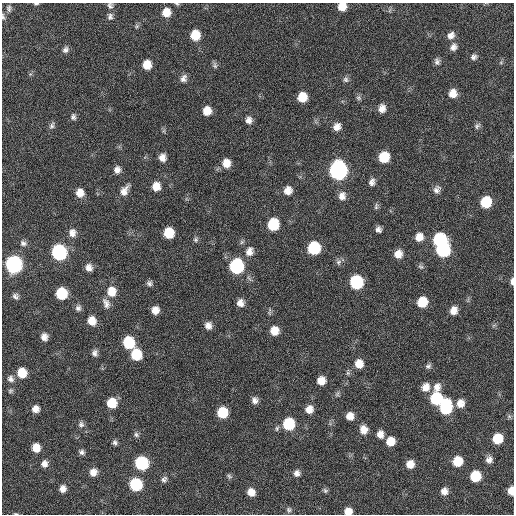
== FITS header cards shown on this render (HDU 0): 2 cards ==
NAXIS1  =                  512 / Axis length
NAXIS2  =                  512 / Axis length

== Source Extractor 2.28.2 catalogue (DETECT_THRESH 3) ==
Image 512 x 512 px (HDU 0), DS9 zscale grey, 1 PNG px = 1 image px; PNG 516 x 516 px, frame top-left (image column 1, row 512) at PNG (2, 3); no overlay
Background 25.6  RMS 5.7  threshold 17.1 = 3 sigma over >= 5 px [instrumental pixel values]
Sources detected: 127; all 127 listed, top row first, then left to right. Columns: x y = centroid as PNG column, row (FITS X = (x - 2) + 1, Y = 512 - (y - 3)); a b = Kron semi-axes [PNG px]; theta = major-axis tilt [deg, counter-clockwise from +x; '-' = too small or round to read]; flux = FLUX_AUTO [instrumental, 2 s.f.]
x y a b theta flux
36 4 6 3 5 560
110 6 9 7 -68 1300
342 6 7 7 - 5100
9 8 10 6 -87 1200
166 12 9 9 - 4800
110 16 9 7 -83 1400
3 17 10 4 -78 830
137 26 6 5 - 680
195 35 9 8 - 8100
451 35 9 7 45 2200
453 47 10 8 64 2000
65 50 8 7 - 1500
474 57 7 7 - 1300
437 62 8 7 - 1300
147 65 8 7 - 5600
215 65 9 6 -77 950
183 78 10 7 67 1800
346 79 8 7 - 1100
453 93 9 8 - 4000
302 97 8 7 - 6800
358 98 8 6 -52 910
382 109 8 7 - 2900
207 111 8 8 - 4600
73 117 8 7 - 1200
249 120 8 8 - 2100
52 126 10 7 68 1100
477 126 10 6 50 1100
337 127 9 8 - 2700
384 157 9 8 - 12000
162 158 8 7 - 2700
226 163 9 8 - 4400
117 170 8 7 - 2100
338 170 10 9 - 150000
372 182 9 6 74 1700
156 186 9 8 - 4500
437 190 11 8 62 1900
124 191 15 8 58 3300
288 191 9 8 - 3400
80 193 9 8 - 3900
342 196 10 8 76 2700
486 202 9 8 - 15000
376 206 9 5 83 870
273 224 9 8 - 16000
378 229 6 6 - 1500
72 233 10 9 - 2600
169 233 8 8 - 9900
419 237 10 9 - 3900
195 240 7 7 - 850
439 240 9 8 - 31000
242 242 7 5 46 740
23 243 9 7 -19 1300
314 248 9 8 - 24000
443 250 9 9 - 41000
249 251 12 9 73 3100
59 252 9 9 - 67000
398 254 9 8 - 3700
338 262 8 7 - 1300
14 264 9 9 - 110000
236 266 9 9 - 48000
89 267 9 8 - 2300
421 267 8 6 -19 940
512 281 8 4 87 1600
356 282 9 8 - 37000
149 283 8 7 - 1200
111 291 10 9 - 5900
61 293 8 8 - 18000
15 296 8 7 - 1300
422 302 9 8 - 9700
106 303 14 8 -67 2300
240 303 8 7 - 2700
78 308 8 7 - 1300
155 310 7 7 - 3200
453 310 9 7 70 3400
269 313 7 4 74 660
92 321 8 7 - 4500
208 326 9 8 - 2300
274 331 9 8 - 4800
44 337 8 7 - 2300
129 343 9 8 - 20000
95 353 8 6 -87 1500
136 355 9 8 - 14000
359 364 9 8 - 4500
428 366 8 6 44 1000
22 373 8 7 - 8800
11 379 10 8 -56 1700
321 381 7 7 - 4300
426 387 10 8 63 3800
10 391 7 6 - 750
337 394 8 5 61 890
436 399 13 8 84 29000
255 400 8 7 - 1900
112 403 8 8 - 9500
460 403 9 8 - 3400
446 407 11 8 84 30000
35 409 7 7 - 2800
309 409 8 8 - 3400
222 413 8 8 - 13000
350 416 7 7 - 3400
81 424 8 7 - 1300
289 424 9 8 - 21000
364 430 9 8 - 3600
380 434 8 7 - 2700
136 435 8 6 -55 960
497 439 8 7 - 11000
390 441 8 7 - 5500
115 442 7 6 - 1000
36 448 7 7 - 5600
82 452 6 6 - 1100
489 460 8 7 - 2000
457 461 8 8 - 9400
141 463 8 8 - 40000
44 464 8 7 - 2100
410 464 8 8 - 4000
93 472 8 7 - 3100
297 473 8 7 - 1800
229 476 7 6 - 780
475 476 8 8 - 14000
164 479 9 7 50 1200
136 484 8 8 - 30000
63 489 8 7 - 2300
325 491 7 6 - 780
444 491 8 8 - 2700
511 491 7 5 86 4900
251 492 8 7 - 3800
289 510 8 6 88 970
348 511 7 6 - 3800
16 514 6 3 -2 410
At the frame edge (FLAGS 8, measured only in part): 9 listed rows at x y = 36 4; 110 6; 342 6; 166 12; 3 17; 512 281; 511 491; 348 511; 16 514